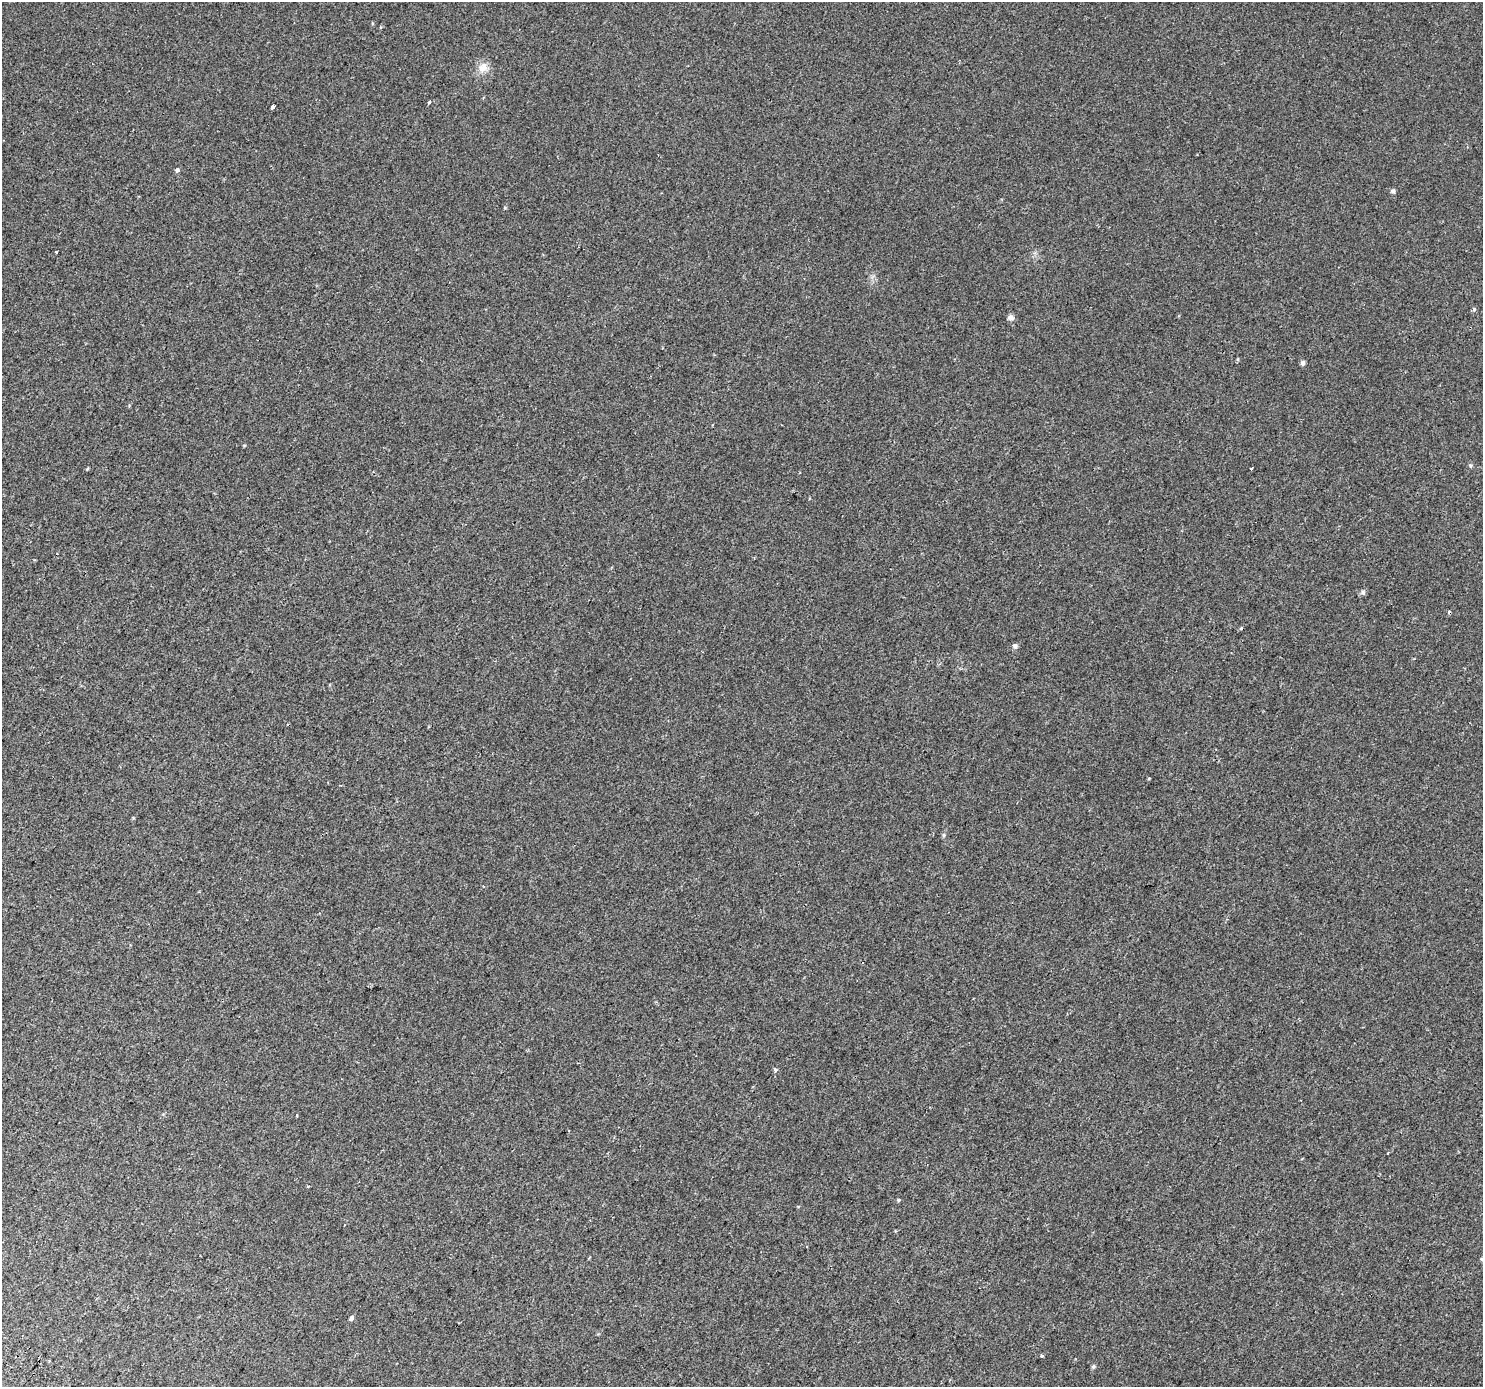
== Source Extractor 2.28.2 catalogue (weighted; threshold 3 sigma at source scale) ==
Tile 7 of 4 x 4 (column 3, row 2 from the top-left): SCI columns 3003-4483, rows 3074-4458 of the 5998 x 6079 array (HDU 1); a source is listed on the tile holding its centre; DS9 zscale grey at full resolution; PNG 1485 x 1389 px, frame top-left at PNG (2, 2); no overlay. Shown black and unused: <1% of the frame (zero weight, under 2 of 3 exposures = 3% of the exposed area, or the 3 px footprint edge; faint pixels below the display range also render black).
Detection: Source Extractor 2.28.2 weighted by HDU 2 'WHT'; one run over the whole footprint, this tile lists its part. Background 2.48e-04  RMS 0.0039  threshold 0.0176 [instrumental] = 3 sigma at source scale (4.5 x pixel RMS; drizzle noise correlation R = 1.50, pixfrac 1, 0.0396/0.0396 arcsec/px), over >= 5 px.
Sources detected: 26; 2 cosmic-ray / hot-pixel residue — not listed; the other 24 listed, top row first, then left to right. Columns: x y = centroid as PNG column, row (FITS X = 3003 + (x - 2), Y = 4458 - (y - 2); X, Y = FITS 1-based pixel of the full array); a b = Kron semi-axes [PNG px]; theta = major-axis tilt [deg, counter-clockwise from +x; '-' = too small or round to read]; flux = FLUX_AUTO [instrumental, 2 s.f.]
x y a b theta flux
483 67 14 10 51 3.1
429 102 3 3 - 1
272 107 4 4 - 2
177 170 5 5 - 0.58
1393 191 5 5 - 0.83
56 252 3 3 - 1.9
1474 309 5 5 - 0.59
1010 317 8 7 - 1.1
1303 363 6 5 - 0.89
1251 468 3 3 - 2.5
1363 592 6 6 - 0.84
1241 628 4 3 - 0.46
1015 646 7 6 - 0.85
1149 778 4 3 - 0.33
944 835 6 4 72 0.5
775 1070 4 4 - 0.98
297 1115 3 3 - 0.69
1388 1153 3 2 - 0.55
308 1186 3 2 - 0.45
898 1200 5 3 - 0.36
1482 1259 6 3 -72 0.44
351 1318 5 4 - 1.1
1042 1356 4 3 - 0.47
1093 1367 5 5 - 0.55